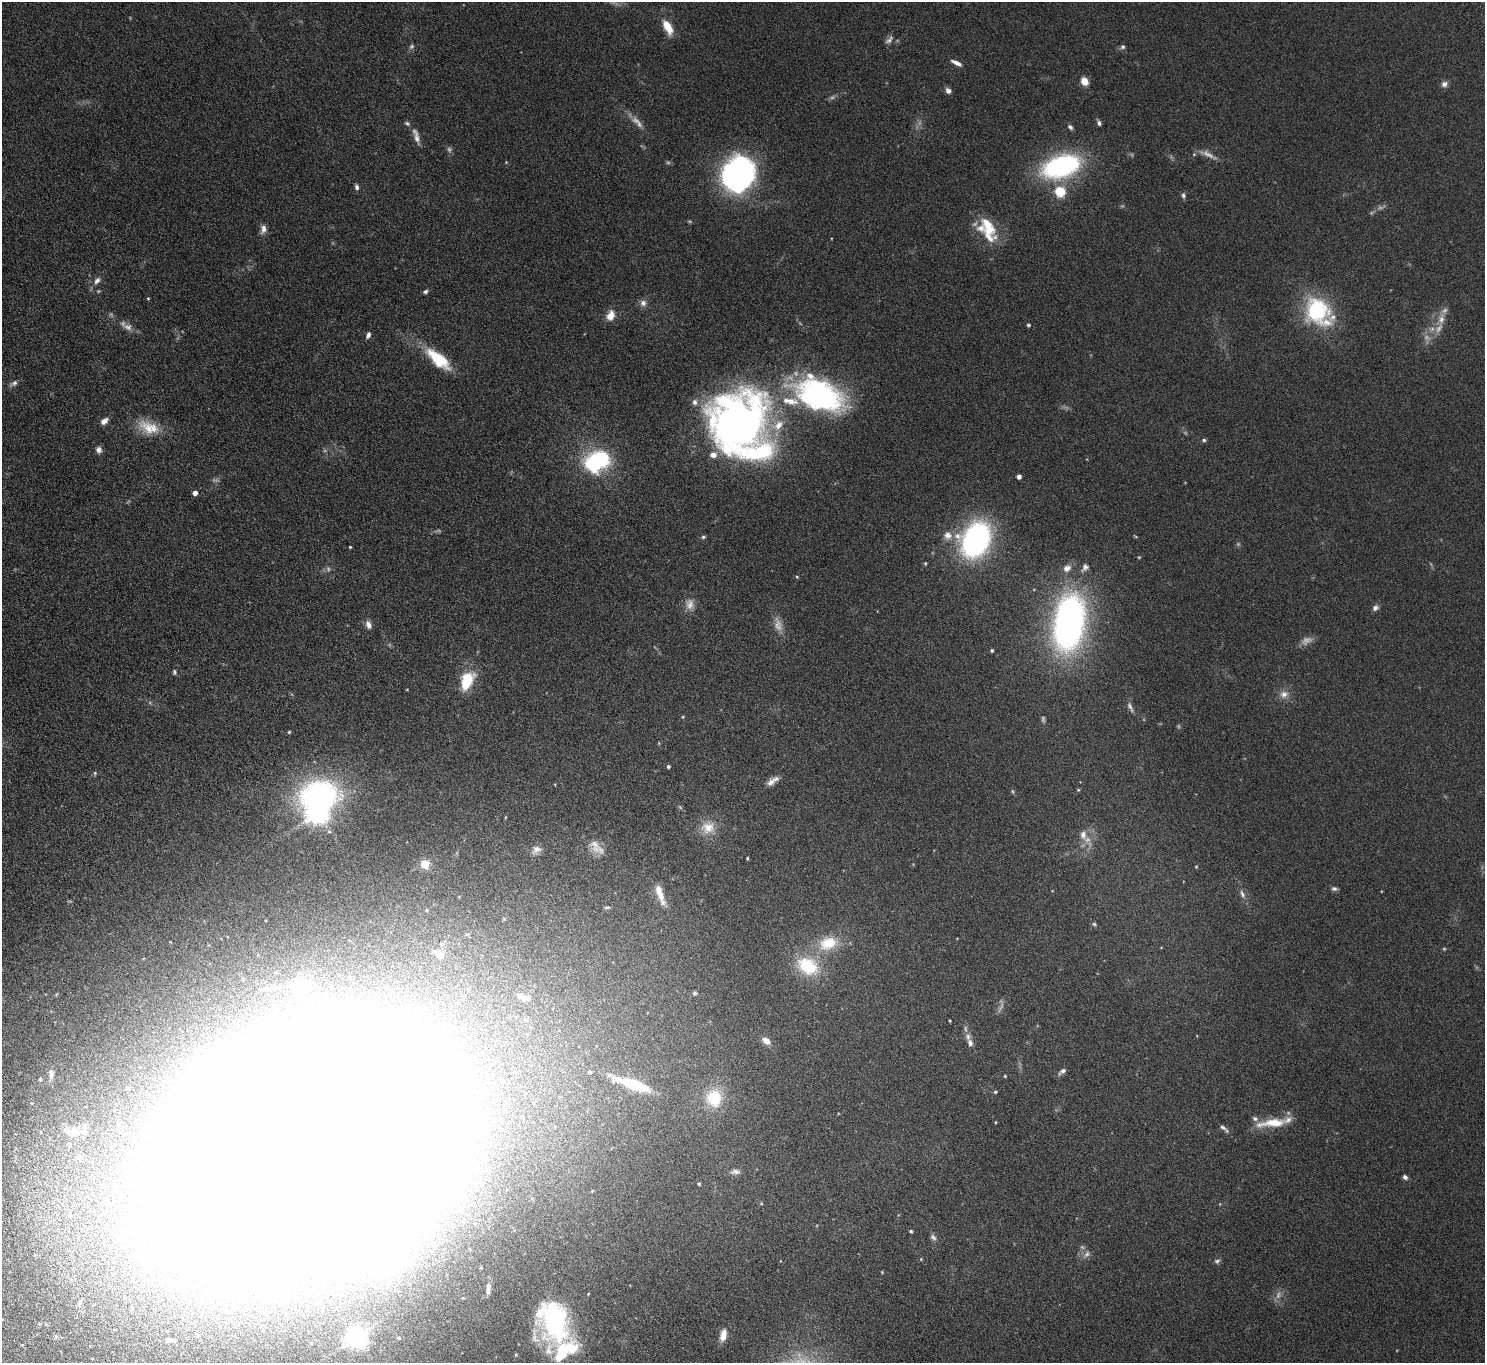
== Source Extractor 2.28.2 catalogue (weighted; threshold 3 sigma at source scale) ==
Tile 7 of 4 x 4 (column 3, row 2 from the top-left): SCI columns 3020-4502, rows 2926-4286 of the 6036 x 5989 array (HDU 1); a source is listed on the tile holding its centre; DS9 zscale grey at full resolution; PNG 1487 x 1365 px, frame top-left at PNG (2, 2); no overlay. Shown black and unused: <1% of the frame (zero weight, under 4 of 8 exposures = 3% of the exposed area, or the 3 px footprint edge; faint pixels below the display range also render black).
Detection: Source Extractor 2.28.2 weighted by HDU 2 'WHT'; one run over the whole footprint, this tile lists its part. Background 0.122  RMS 0.0068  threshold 0.0279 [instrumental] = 3 sigma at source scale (4.09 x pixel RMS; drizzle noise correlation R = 1.36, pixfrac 0.8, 0.05/0.05 arcsec/px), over >= 5 px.
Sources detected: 180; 33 too faint to see at this stretch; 11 inside a brighter object's white glare — not listed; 17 inside a brighter listed object's ellipse — not listed separately; the other 119 listed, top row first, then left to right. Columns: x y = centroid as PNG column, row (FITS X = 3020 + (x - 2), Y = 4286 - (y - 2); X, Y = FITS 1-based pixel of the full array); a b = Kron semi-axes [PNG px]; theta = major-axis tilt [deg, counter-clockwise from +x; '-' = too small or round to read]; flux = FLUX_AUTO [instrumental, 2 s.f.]
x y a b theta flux
668 27 17 8 -62 11
889 40 13 6 45 2.3
1123 47 7 6 - 1.3
956 63 14 5 -27 3.3
1084 81 8 7 - 6.6
1444 84 9 7 29 2.4
948 91 7 6 - 2.5
1099 123 7 4 -63 1.6
1070 127 7 5 -45 1.6
416 136 24 7 -73 4.5
449 149 8 7 - 1.5
506 162 4 3 - 0.4
1061 166 38 21 18 96
735 174 38 26 89 130
357 187 7 5 -72 1.6
1060 191 5 5 - 48
1183 195 8 5 -85 1.5
263 229 11 7 79 3.5
988 229 33 15 -69 22
97 281 11 7 55 2.9
425 292 6 4 32 1.2
148 298 4 4 - 0.55
643 303 9 8 - 3
1318 312 37 27 -47 51
610 315 13 9 65 6
1441 319 16 9 81 5.2
1028 325 4 4 - 0.95
368 335 8 5 66 1.8
439 358 41 12 -37 22
14 383 12 6 35 2.2
819 395 56 33 -23 130
104 421 10 7 36 3.3
739 426 66 56 70 320
149 427 31 16 -21 15
1204 440 5 4 - 1
99 450 8 7 - 2.5
597 461 31 23 25 54
1019 476 4 4 - 3.2
195 493 4 4 - 3.1
948 535 12 11 - 5.2
703 537 6 4 13 0.93
976 540 30 22 65 150
350 547 3 3 - 0.53
1139 557 4 4 - 0.54
925 563 5 4 - 0.65
1085 567 13 8 48 3
1067 568 10 8 36 4.4
797 577 5 4 - 0.62
1375 608 9 6 34 2.1
1069 623 44 23 81 280
368 625 11 7 -67 2.9
992 650 4 3 - 0.89
174 672 6 4 -81 1
467 680 17 10 67 27
407 689 4 3 - 0.37
1284 694 12 10 11 4.4
683 717 5 3 - 0.54
289 732 4 4 - 0.7
668 766 4 4 - 0.98
95 773 5 5 - 0.8
771 782 14 8 42 3.5
1078 790 4 4 - 0.65
317 813 8 7 - 410
708 827 20 17 16 10
1083 835 16 10 -85 6
595 846 21 13 -59 7.1
536 849 13 9 24 3.6
747 858 3 3 - 0.58
425 864 11 10 - 8
1196 867 4 4 - 0.52
1334 889 8 5 -11 1.6
660 893 29 9 -70 9.2
1242 894 12 6 -68 2.7
607 907 9 3 1 0.92
426 910 5 5 - 0.7
1094 924 5 5 - 0.89
828 943 28 19 19 20
437 952 11 7 -38 3
808 966 31 22 -29 29
299 985 25 18 53 16
695 993 5 5 - 1.3
523 997 15 7 -20 4.7
458 1002 6 5 - 1.4
950 1021 3 2 - 0.49
766 1041 12 7 -37 4.3
970 1043 10 7 -71 2.6
1062 1071 11 5 38 2.1
590 1072 4 3 - 0.74
51 1074 14 8 89 3.3
1005 1076 3 3 - 0.6
40 1079 5 5 - 1.1
633 1084 38 9 -18 28
995 1092 5 4 - 0.81
714 1098 21 18 81 22
995 1122 4 2 - 0.46
1273 1123 34 11 3 14
1224 1128 16 5 -42 2.2
73 1132 14 10 59 5.2
307 1144 189 106 26 6600
735 1172 12 6 1 2.4
1405 1177 6 5 - 1.7
699 1184 4 3 - 0.74
911 1231 4 4 - 0.82
933 1237 10 7 -41 2
435 1246 8 6 25 2.2
1087 1254 11 6 52 2.3
921 1259 4 3 - 0.53
1217 1261 8 6 11 1.4
882 1272 4 2 - 0.48
488 1289 15 5 87 3.1
588 1294 3 3 - 0.44
79 1302 13 7 73 3.2
554 1320 47 26 -74 110
723 1335 13 7 78 6.4
56 1336 7 6 - 1.4
355 1338 7 7 - 390
399 1338 5 4 - 1
170 1340 8 3 -3 1.7
516 1355 5 4 - 0.68
Isophote crosses this tile's border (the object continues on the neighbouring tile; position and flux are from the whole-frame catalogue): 1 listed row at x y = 307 1144